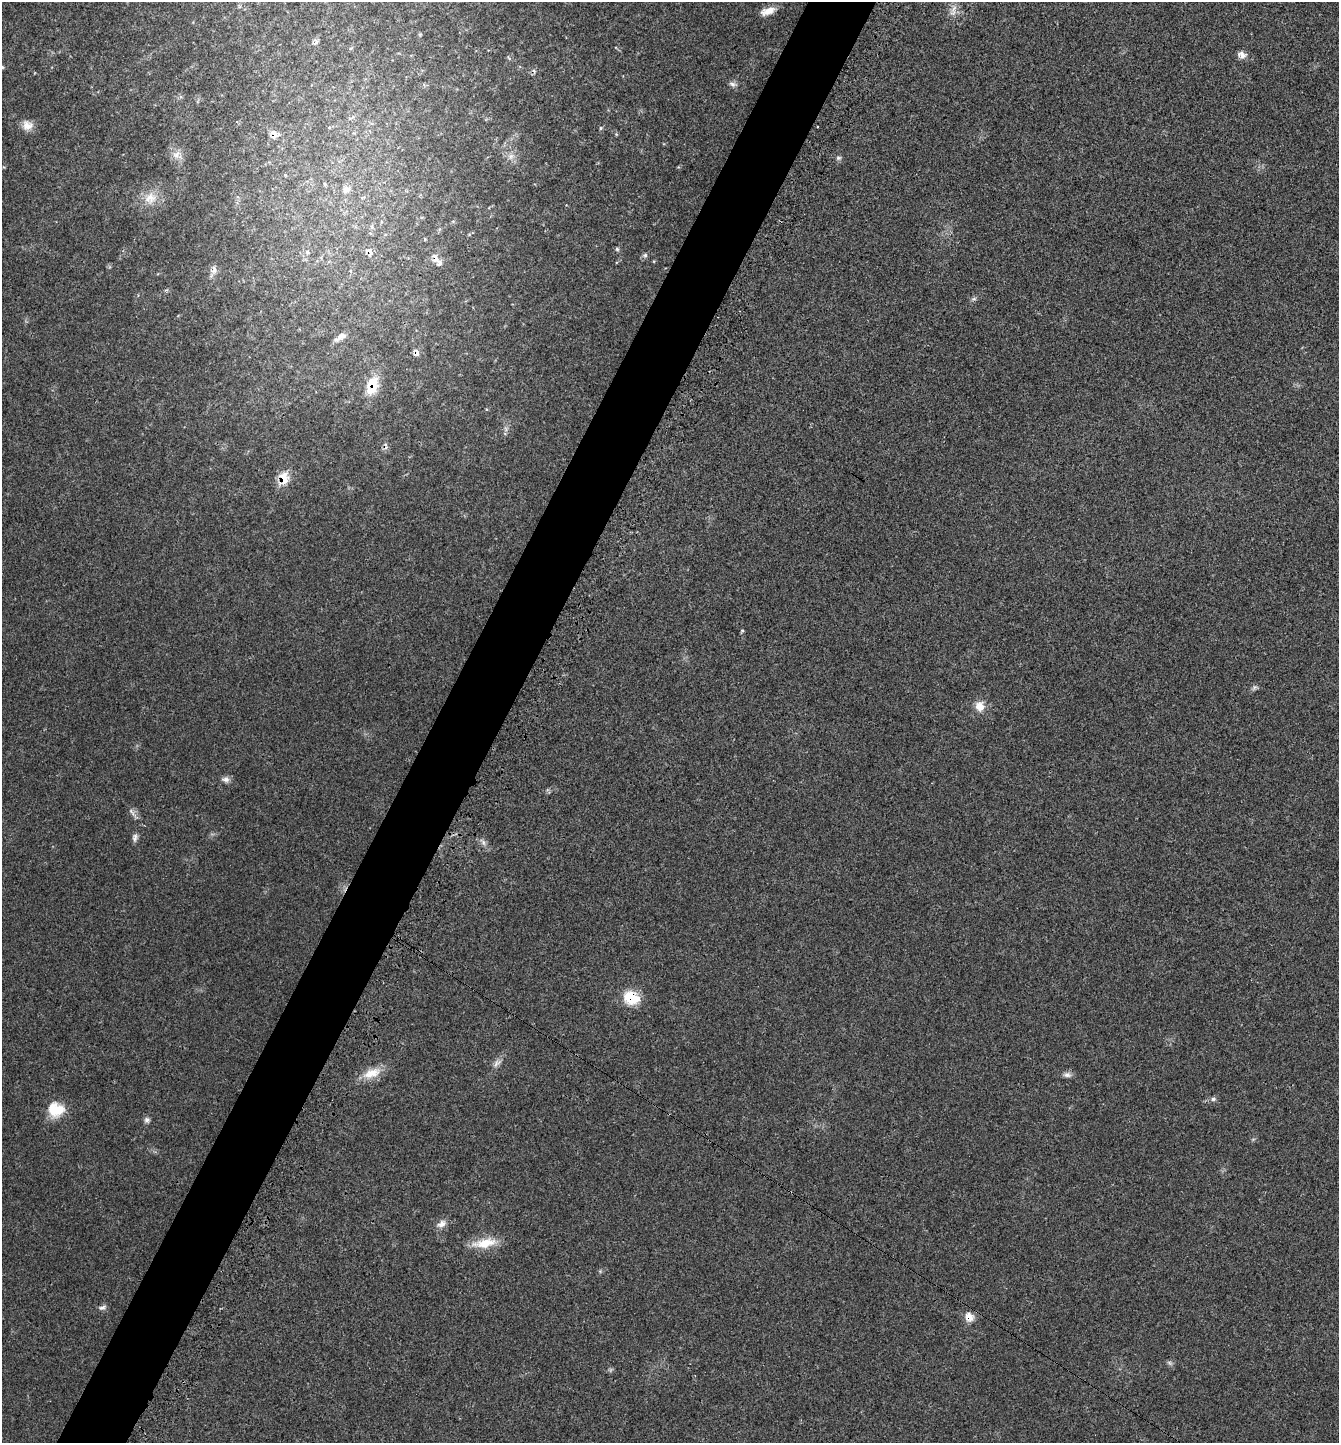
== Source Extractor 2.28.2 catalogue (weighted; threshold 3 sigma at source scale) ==
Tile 7 of 4 x 4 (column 3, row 2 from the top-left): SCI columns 2853-4189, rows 2942-4382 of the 5851 x 5844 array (HDU 1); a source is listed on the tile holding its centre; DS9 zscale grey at full resolution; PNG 1341 x 1445 px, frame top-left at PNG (2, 2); no overlay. Shown black and unused: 5% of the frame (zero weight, under 3 of 4 exposures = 3% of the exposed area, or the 3 px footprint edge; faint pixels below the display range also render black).
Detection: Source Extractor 2.28.2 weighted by HDU 2 'WHT'; one run over the whole footprint, this tile lists its part. Background 0.0232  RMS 0.0039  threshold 0.0175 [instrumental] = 3 sigma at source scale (4.5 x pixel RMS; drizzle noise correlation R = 1.50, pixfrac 1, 0.05/0.05 arcsec/px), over >= 5 px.
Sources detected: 57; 4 too faint to see at this stretch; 3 cosmic-ray / hot-pixel residue — not listed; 1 inside a brighter listed object's ellipse — not listed separately; the other 49 listed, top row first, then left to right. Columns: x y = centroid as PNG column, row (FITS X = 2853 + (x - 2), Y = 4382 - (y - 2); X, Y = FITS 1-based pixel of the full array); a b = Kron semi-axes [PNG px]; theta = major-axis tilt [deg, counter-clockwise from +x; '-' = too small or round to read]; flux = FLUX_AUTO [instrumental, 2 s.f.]
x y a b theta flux
953 10 20 8 72 3.2
768 11 18 8 18 3.9
316 41 11 7 -74 1.4
351 48 6 4 18 0.54
1242 55 12 8 -27 2.4
2 67 5 4 - 0.62
733 84 12 6 -17 1.4
352 118 12 3 36 0.87
27 125 14 13 - 3.7
329 127 6 4 -18 0.39
601 128 6 3 71 0.48
274 134 12 9 -80 2.4
616 134 5 4 - 0.44
177 155 15 12 -27 3.3
511 156 10 8 26 2.3
838 158 8 6 1 0.89
324 184 6 4 -88 0.45
346 189 11 10 - 2.2
150 198 19 17 26 6.7
617 249 5 5 - 0.7
307 252 8 6 -18 1.1
369 252 14 9 -56 3
645 255 7 6 - 0.95
435 258 12 8 -70 2.3
214 270 11 9 49 1.9
974 299 7 5 20 0.83
340 337 16 7 31 2.6
416 353 10 7 -75 1.5
372 385 22 13 74 9.5
283 478 12 9 81 9.3
742 630 4 4 - 0.52
1254 687 9 6 49 1
980 706 14 13 - 4.3
226 780 10 8 -15 1.7
133 813 23 5 -53 1.9
135 837 11 6 76 1.4
483 842 9 7 -60 1.5
631 998 18 15 -23 11
497 1063 15 8 42 2.1
372 1073 27 12 21 7
1067 1075 12 7 -4 1.6
1213 1099 8 6 0 1.1
56 1110 19 18 - 9.6
147 1120 8 7 - 1.2
441 1224 14 9 32 2.6
485 1243 34 12 9 9
600 1271 5 5 - 0.5
102 1308 12 6 19 1.3
969 1317 13 12 - 3.6
Overlapping masked pixels (flux is a lower limit): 8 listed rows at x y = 274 134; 369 252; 435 258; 416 353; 372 385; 283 478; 631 998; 969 1317
Isophote crosses this tile's border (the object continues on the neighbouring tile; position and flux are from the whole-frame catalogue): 1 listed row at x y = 2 67